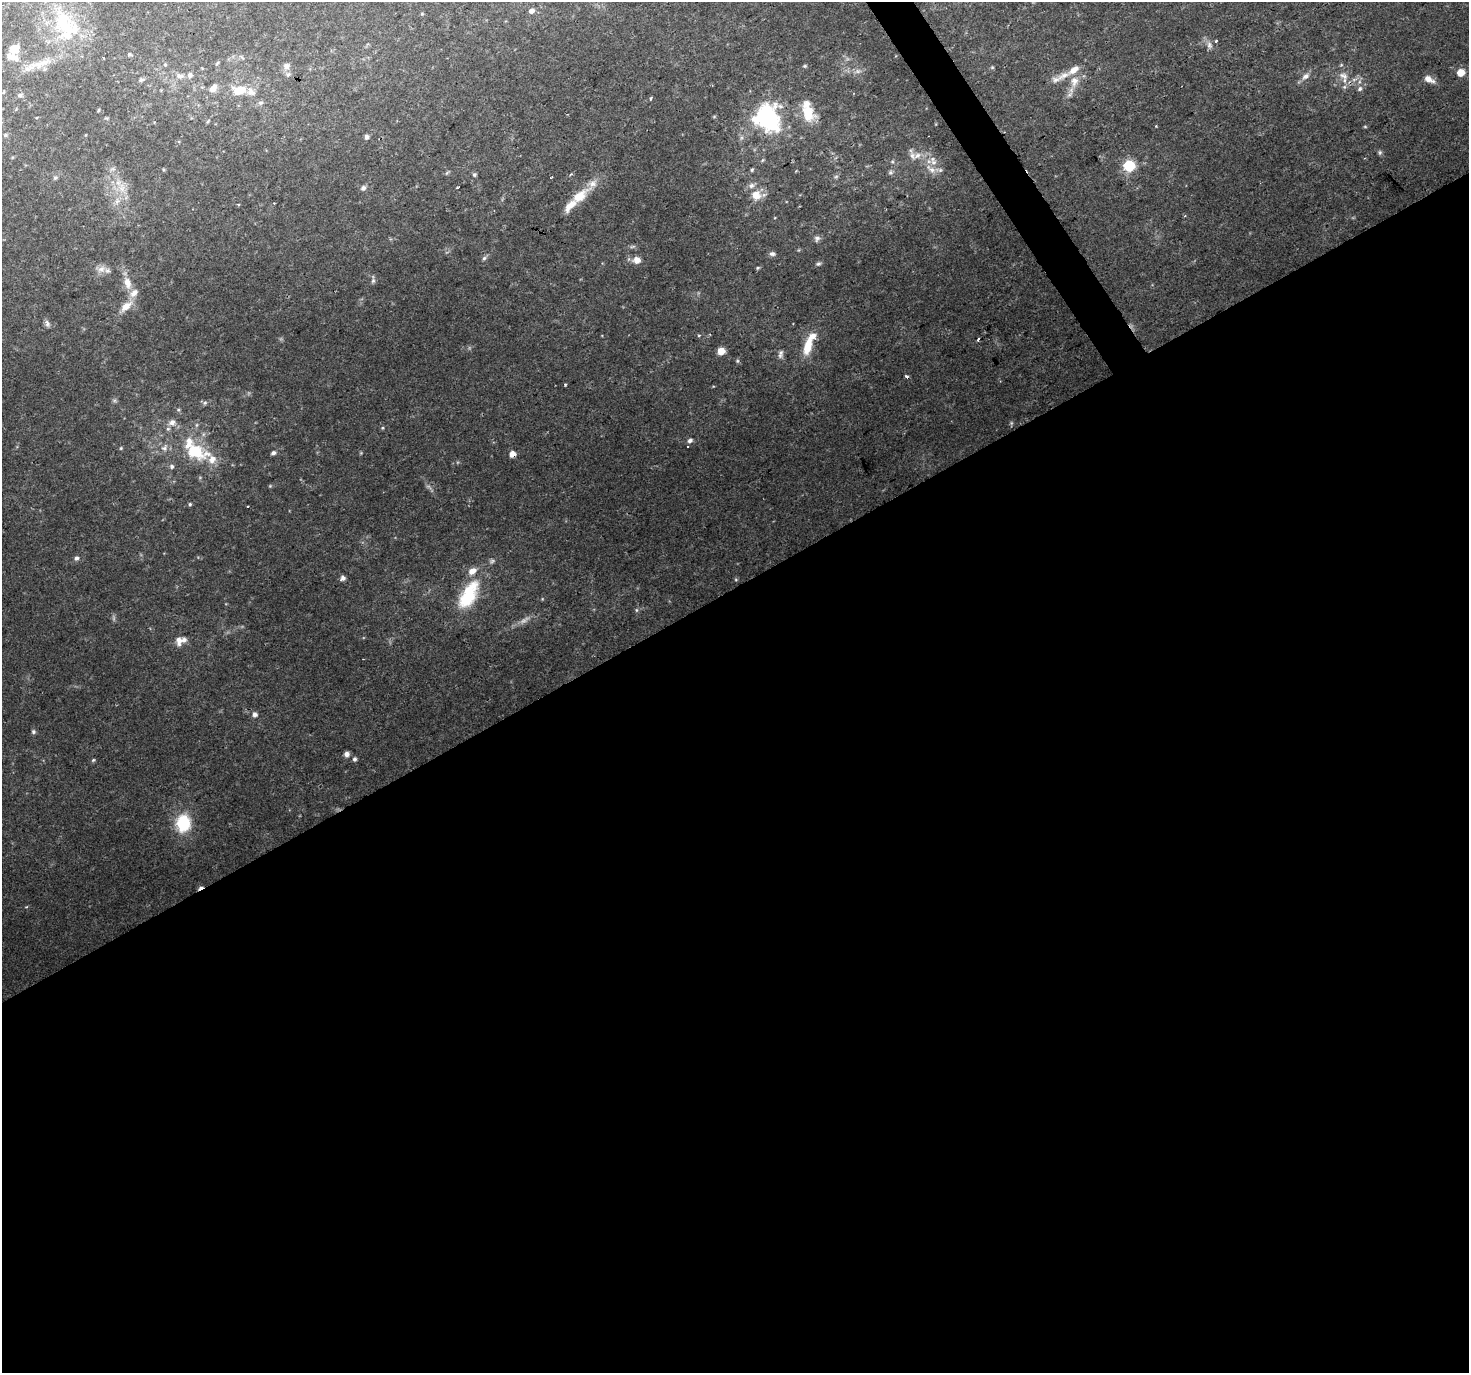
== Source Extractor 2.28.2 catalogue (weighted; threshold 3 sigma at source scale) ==
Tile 15 of 4 x 4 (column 3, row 4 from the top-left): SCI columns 2936-4402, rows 176-1546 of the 5868 x 5773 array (HDU 1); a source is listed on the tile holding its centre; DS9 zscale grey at full resolution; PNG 1471 x 1375 px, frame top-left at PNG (2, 2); no overlay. Shown black and unused: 58% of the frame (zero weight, under 2 of 3 exposures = <1% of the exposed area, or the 3 px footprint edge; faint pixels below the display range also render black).
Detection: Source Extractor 2.28.2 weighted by HDU 2 'WHT'; one run over the whole footprint, this tile lists its part. Background 0.0686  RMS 0.0058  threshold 0.0261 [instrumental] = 3 sigma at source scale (4.5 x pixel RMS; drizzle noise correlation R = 1.50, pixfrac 1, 0.0396/0.0396 arcsec/px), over >= 5 px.
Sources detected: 111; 1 too faint to see at this stretch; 2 inside a brighter object's white glare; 2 cosmic-ray / hot-pixel residue — not listed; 18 inside a brighter listed object's ellipse — not listed separately; the other 88 listed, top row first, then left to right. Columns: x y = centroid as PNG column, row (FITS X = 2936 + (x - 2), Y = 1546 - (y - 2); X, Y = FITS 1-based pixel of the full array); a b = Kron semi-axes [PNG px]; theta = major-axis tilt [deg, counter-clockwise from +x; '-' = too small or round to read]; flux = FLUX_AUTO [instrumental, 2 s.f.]
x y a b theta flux
531 11 7 5 25 2.2
64 24 49 27 -40 36
1216 41 3 3 - 0.76
14 49 9 9 - 6.7
129 54 6 4 -14 0.89
43 63 32 8 18 9.5
217 63 7 3 45 0.59
165 65 5 3 - 0.57
286 66 9 8 - 2.8
805 66 5 4 - 0.7
858 71 7 4 18 1.3
1461 72 5 5 - 8.6
180 76 11 6 -4 2.4
1063 76 22 7 24 6.6
1305 76 10 7 32 2.7
1343 76 14 9 -25 4.7
1429 79 13 7 -27 4
141 80 7 5 15 1.4
1074 81 14 11 83 6.1
213 88 11 7 44 3.7
1360 89 7 6 - 1.6
239 90 14 9 8 11
4 92 5 3 - 0.5
20 95 7 4 15 1.3
651 98 5 3 - 0.56
260 103 7 5 1 1.2
98 110 6 3 88 0.54
808 113 21 15 -63 14
769 114 45 18 -62 41
1156 126 3 3 - 0.42
1365 127 5 3 - 0.57
5 135 6 5 - 0.93
366 137 5 4 - 2.1
1380 152 6 4 46 0.93
917 155 13 7 26 3.6
1129 166 6 6 - 51
931 169 17 7 -37 4.5
752 170 5 4 - 0.78
890 173 6 4 18 1
474 175 5 5 - 0.85
55 178 7 5 62 1.1
457 187 3 2 - 0.62
122 188 9 8 - 4.3
363 188 6 6 - 1.9
756 195 11 10 - 6.8
579 196 28 12 39 13
817 238 8 7 - 1.7
772 254 8 6 -13 1.5
484 258 6 5 - 1.2
637 260 6 6 - 5.4
818 264 7 5 25 1.1
758 268 5 4 - 0.69
101 269 11 9 6 3.8
373 281 7 5 68 1.3
127 283 16 9 -73 6.1
126 306 18 9 42 6.5
47 323 10 5 -75 1.6
699 335 5 3 - 0.49
978 339 4 2 - 0.73
807 346 20 9 75 12
721 351 7 7 - 5
780 354 12 6 78 2.1
565 385 4 3 - 0.56
205 403 6 5 - 1.1
172 422 9 8 - 3.5
382 428 5 4 - 0.62
690 440 7 5 25 1.5
688 447 3 2 - 0.81
121 448 5 4 - 0.65
164 448 10 8 26 3
195 451 32 20 -22 27
273 453 5 5 - 1.6
512 454 5 5 - 5.1
172 466 6 6 - 1.4
270 486 4 4 - 0.59
190 504 4 4 - 0.81
248 506 3 2 - 0.84
76 558 6 5 - 1.6
343 578 6 6 - 1.9
468 595 42 19 61 30
636 610 6 4 -90 0.77
179 641 12 8 -86 3.5
255 715 6 5 - 2.1
33 732 6 6 - 1.1
346 754 5 5 - 3.1
354 759 5 4 - 1.4
93 760 6 3 45 0.68
183 823 8 7 - 54